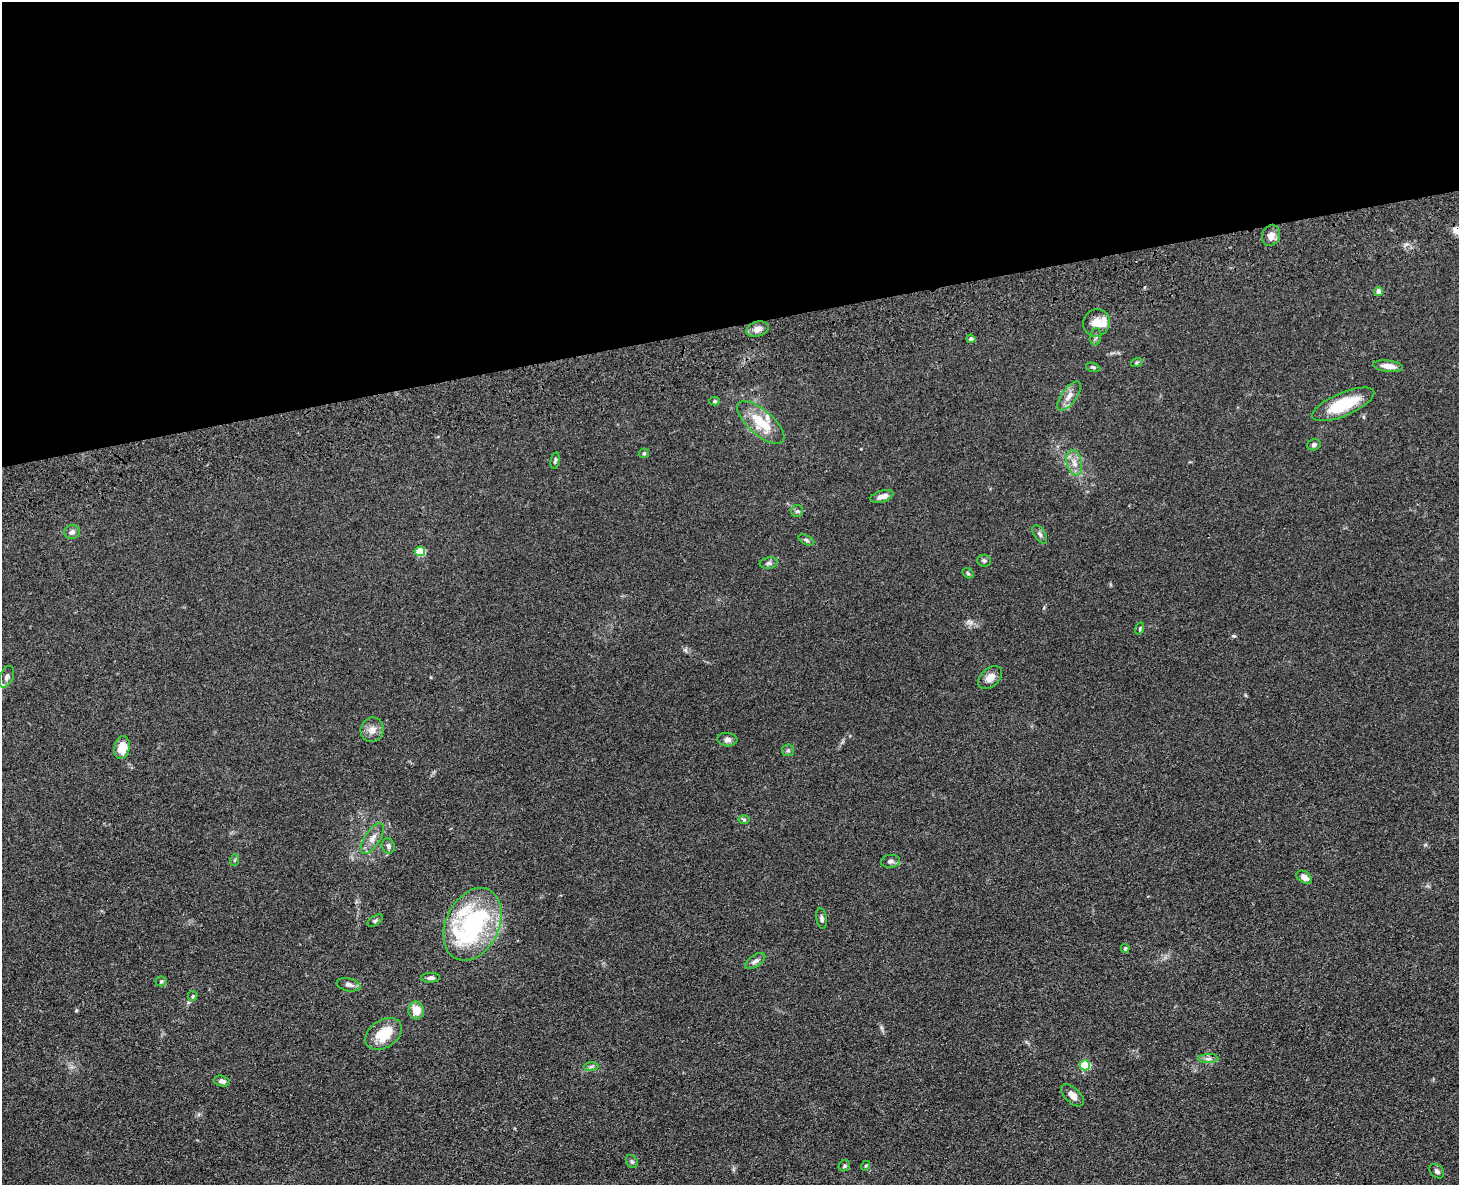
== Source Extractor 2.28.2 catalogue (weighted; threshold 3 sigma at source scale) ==
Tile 2 of 3 x 4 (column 2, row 1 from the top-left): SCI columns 1728-3184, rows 3665-4847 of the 4800 x 4963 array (HDU 1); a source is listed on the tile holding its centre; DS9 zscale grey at full resolution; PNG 1461 x 1187 px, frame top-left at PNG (2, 2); each listed source drawn as its Kron ellipse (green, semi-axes under 4 px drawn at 4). Shown black and unused: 28% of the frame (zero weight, under 3 of 4 exposures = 6% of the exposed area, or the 3 px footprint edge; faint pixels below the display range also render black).
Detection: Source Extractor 2.28.2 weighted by HDU 2 'WHT'; one run over the whole footprint, this tile lists its part. Background 0.0683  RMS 0.0059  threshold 0.0265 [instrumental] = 3 sigma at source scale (4.5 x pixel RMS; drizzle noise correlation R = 1.50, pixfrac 1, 0.05/0.05 arcsec/px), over >= 5 px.
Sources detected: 63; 1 inside a brighter object's white glare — neither listed nor drawn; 3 inside a brighter listed object's ellipse — not listed separately; the other 59 listed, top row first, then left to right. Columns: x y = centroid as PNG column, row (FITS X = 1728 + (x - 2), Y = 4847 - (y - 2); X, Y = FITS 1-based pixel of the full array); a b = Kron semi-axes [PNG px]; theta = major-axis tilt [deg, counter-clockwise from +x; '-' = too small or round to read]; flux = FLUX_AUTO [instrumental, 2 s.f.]
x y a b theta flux
1271 235 11 8 69 3.8
1379 291 4 4 - 3.8
1096 323 14 13 - 6.7
758 329 11 7 16 4.1
1096 337 9 5 83 1.4
971 339 4 4 - 1.9
1137 362 6 4 20 0.78
1388 366 15 5 -7 4.5
1093 367 7 4 -14 0.83
1069 396 17 7 53 4.5
714 401 5 4 - 0.92
1343 404 33 11 23 22
761 423 29 12 -41 18
1314 445 7 5 17 1.4
644 453 5 5 - 0.81
555 461 8 4 79 0.98
1074 463 13 7 -78 4.3
882 496 12 5 16 3.5
797 511 6 6 - 1.2
72 532 8 7 - 2.1
1040 534 10 5 -57 1.5
806 540 8 4 -26 1.1
420 551 5 5 - 21
984 561 7 6 - 1.3
769 563 9 5 9 1.4
968 573 6 4 -30 0.76
1140 629 6 4 72 0.71
7 677 11 6 68 2.1
990 678 14 9 42 4.3
372 730 12 11 - 4.3
727 740 10 6 -4 2.3
122 748 11 7 80 9.9
788 750 6 5 - 1
744 820 6 4 -1 0.81
372 838 17 8 57 4.6
388 846 8 6 -76 1.7
235 860 6 3 71 0.67
890 861 9 6 6 1.8
1304 877 8 5 -31 3.7
822 918 10 5 -83 1.5
375 921 9 4 34 1.1
473 924 38 26 65 92
1125 949 4 4 - 0.97
755 961 11 6 34 2
430 978 9 5 4 1.7
161 981 5 5 - 0.81
349 985 12 6 -11 2.1
193 996 5 4 - 0.7
416 1010 9 7 -87 7.5
384 1034 20 13 33 15
1209 1059 10 4 1 1.8
1085 1065 5 5 - 31
591 1067 7 4 2 1.2
222 1081 8 5 -15 1.8
1072 1095 14 7 -43 4
632 1161 7 5 -54 1
844 1166 6 5 - 1
865 1166 5 3 - 0.53
1437 1171 8 6 -42 1.6